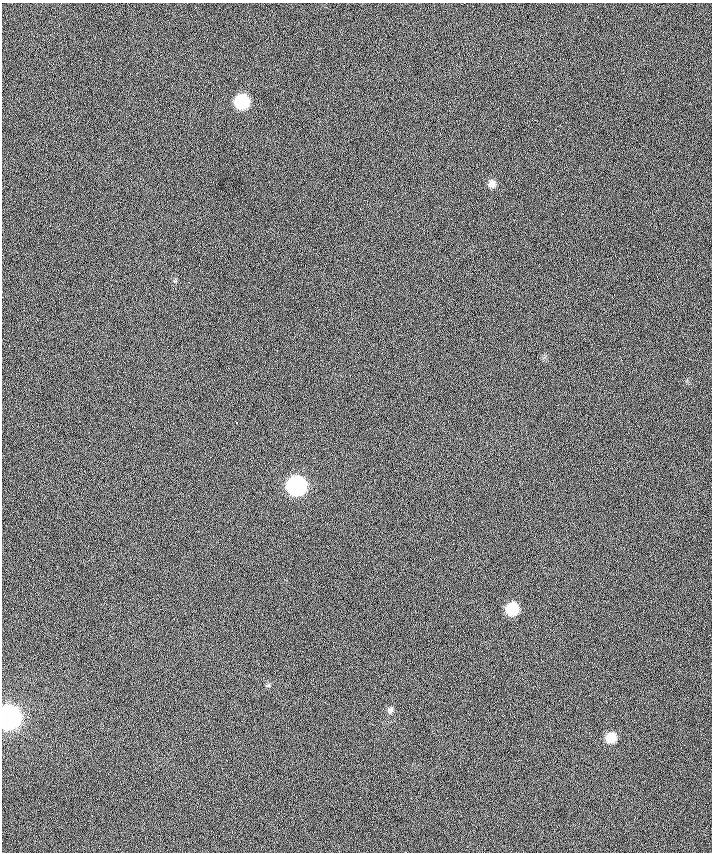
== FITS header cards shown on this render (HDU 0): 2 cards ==
NAXIS1  =                  710 /
NAXIS2  =                  850 /

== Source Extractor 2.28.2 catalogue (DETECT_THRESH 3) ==
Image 710 x 850 px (HDU 0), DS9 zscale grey, 1 PNG px = 1 image px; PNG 714 x 854 px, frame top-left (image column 1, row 850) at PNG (2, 3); no overlay
Background 0.0652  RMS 29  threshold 87.4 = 3 sigma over >= 5 px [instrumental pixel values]
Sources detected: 8; all 8 listed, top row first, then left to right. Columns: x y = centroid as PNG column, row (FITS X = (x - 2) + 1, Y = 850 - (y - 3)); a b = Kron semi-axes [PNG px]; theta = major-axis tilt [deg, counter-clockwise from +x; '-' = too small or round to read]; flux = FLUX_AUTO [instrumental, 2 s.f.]
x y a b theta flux
242 102 10 9 - 1.5e+05
492 184 10 9 - 1.1e+04
236 422 3 2 - 1.9e+03
296 486 11 11 - 4.7e+05
512 609 10 9 - 7.4e+04
390 710 9 8 - 6.6e+03
9 717 11 10 - 1.4e+06
611 738 10 10 - 3.3e+04
At the frame edge (FLAGS 8, measured only in part): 1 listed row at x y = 9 717